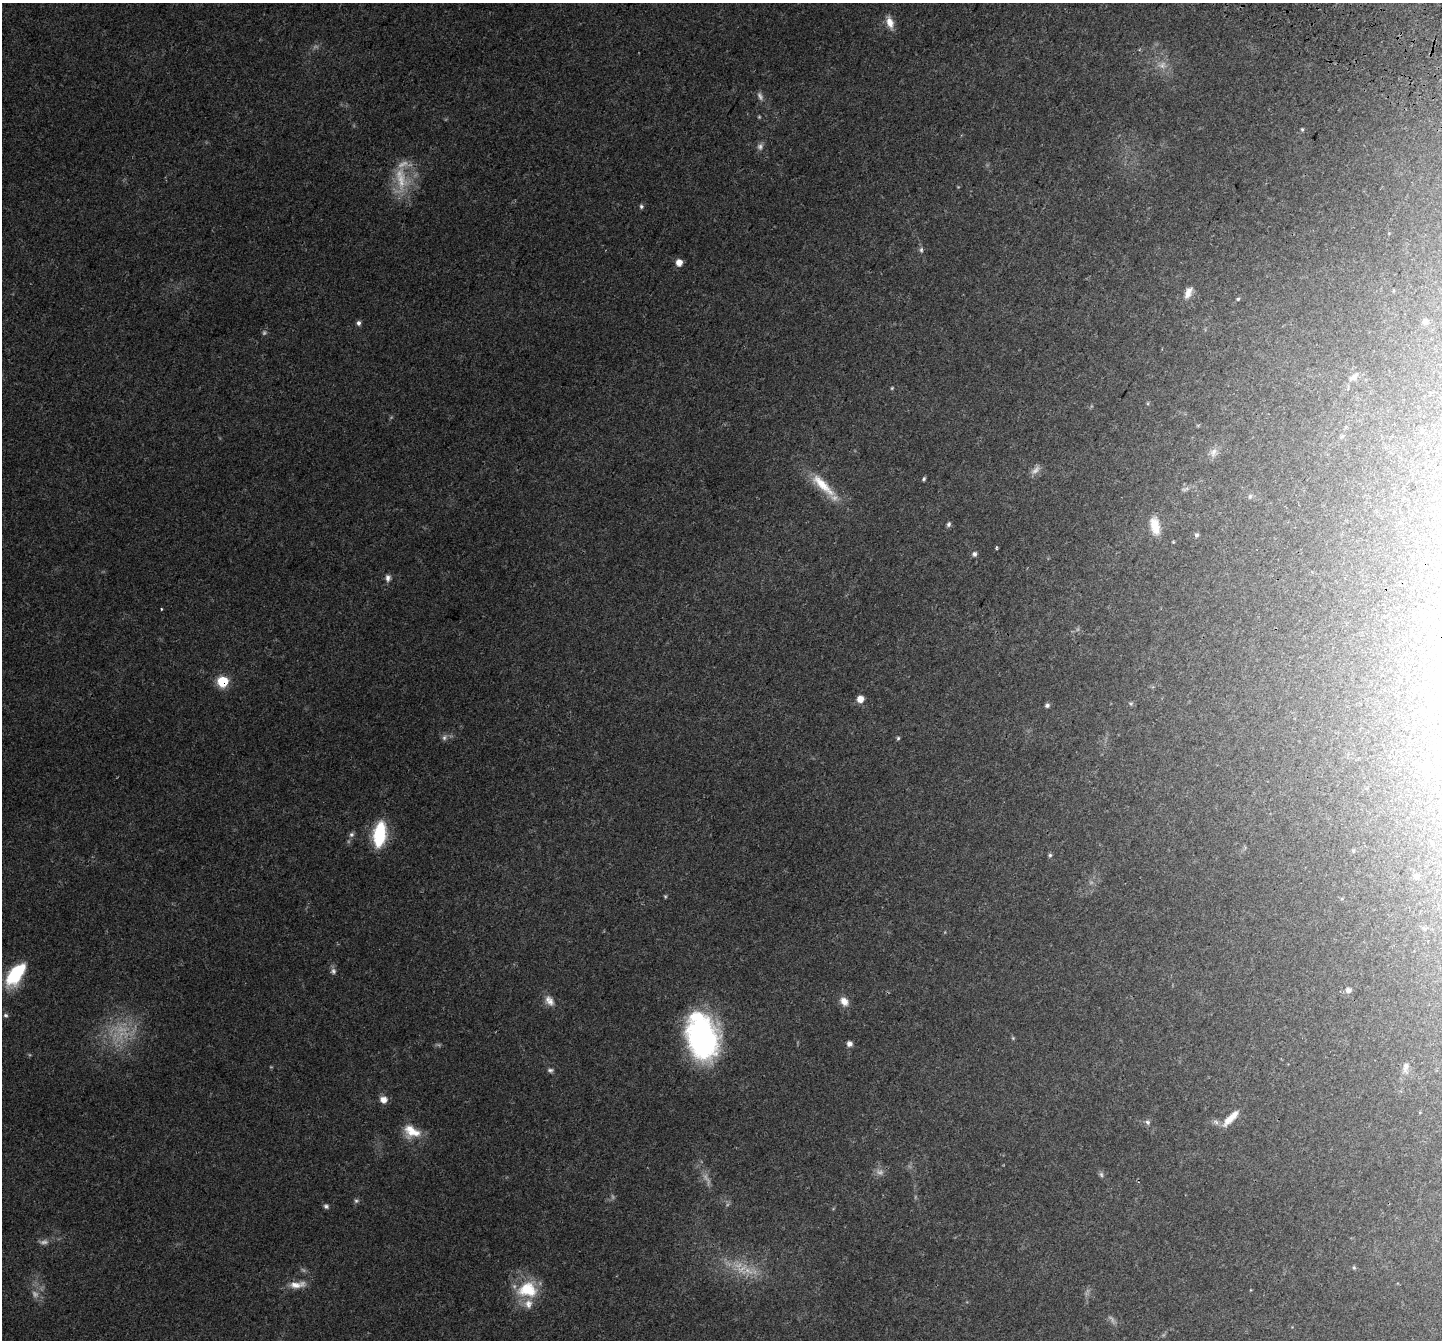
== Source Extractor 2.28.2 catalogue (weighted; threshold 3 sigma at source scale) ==
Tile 10 of 4 x 4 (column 2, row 3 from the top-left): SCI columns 1585-3024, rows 1752-3089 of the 6031 x 6114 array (HDU 1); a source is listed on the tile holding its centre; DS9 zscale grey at full resolution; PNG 1444 x 1342 px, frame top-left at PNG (2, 3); no overlay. Shown black and unused: <1% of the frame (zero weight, under 3 of 4 exposures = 8% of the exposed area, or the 3 px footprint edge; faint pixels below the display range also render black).
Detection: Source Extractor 2.28.2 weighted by HDU 2 'WHT'; one run over the whole footprint, this tile lists its part. Background 0.0446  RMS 0.0039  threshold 0.0174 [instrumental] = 3 sigma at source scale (4.5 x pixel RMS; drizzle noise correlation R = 1.50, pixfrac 1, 0.0396/0.0396 arcsec/px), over >= 5 px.
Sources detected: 78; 20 too faint to see at this stretch — not listed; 2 inside a brighter listed object's ellipse — not listed separately; the other 56 listed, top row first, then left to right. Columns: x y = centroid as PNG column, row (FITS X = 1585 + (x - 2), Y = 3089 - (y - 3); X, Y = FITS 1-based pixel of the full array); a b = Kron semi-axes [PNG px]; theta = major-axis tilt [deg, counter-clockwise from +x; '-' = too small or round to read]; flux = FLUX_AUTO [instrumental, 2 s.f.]
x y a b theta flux
890 22 16 8 -73 3.5
1162 65 13 10 32 3.1
1302 129 5 4 - 0.46
641 206 6 5 - 0.7
921 250 7 5 78 0.8
679 263 6 6 - 3.2
1188 292 16 8 67 3
1238 299 4 4 - 0.46
1425 322 7 6 - 1.4
358 323 6 5 - 1.1
1353 377 12 7 35 2
892 388 5 4 - 0.37
1213 452 14 7 68 2
924 479 5 4 - 0.59
823 485 43 11 -44 11
1250 496 7 5 74 0.74
948 524 6 5 - 0.9
1155 526 22 11 -77 6.3
1196 535 5 5 - 0.83
1173 542 4 3 - 0.3
996 548 5 3 - 0.38
974 554 6 5 - 1.1
388 578 9 7 87 1.4
161 609 3 2 - 0.33
223 681 7 6 - 21
860 699 6 6 - 3.9
1131 703 6 4 1 0.53
1047 705 5 5 - 0.93
898 738 5 4 - 0.52
1426 767 5 5 - 6.7
380 834 27 13 82 19
351 835 8 6 44 1
1353 851 5 4 - 0.45
1050 855 5 5 - 0.6
1416 876 6 6 - 1.8
333 971 8 8 - 1.2
15 974 25 12 53 22
1348 990 6 5 - 1.6
549 1001 15 10 -55 2.9
844 1001 12 9 -48 3.1
6 1015 7 6 - 0.79
702 1037 44 28 -75 77
1013 1038 5 4 - 0.43
849 1044 6 6 - 1.7
1406 1067 14 7 72 2
550 1070 8 5 -3 0.87
383 1100 9 8 - 2.8
1228 1120 20 9 49 4.3
1147 1122 7 7 - 1
411 1131 22 14 -26 7.4
1101 1174 8 5 -74 0.83
356 1201 7 6 - 0.78
326 1206 7 6 - 0.9
1354 1267 6 4 -69 0.52
297 1285 25 8 6 4.1
528 1290 28 21 1 15
Overlapping masked pixels (flux is a lower limit): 1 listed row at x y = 223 681